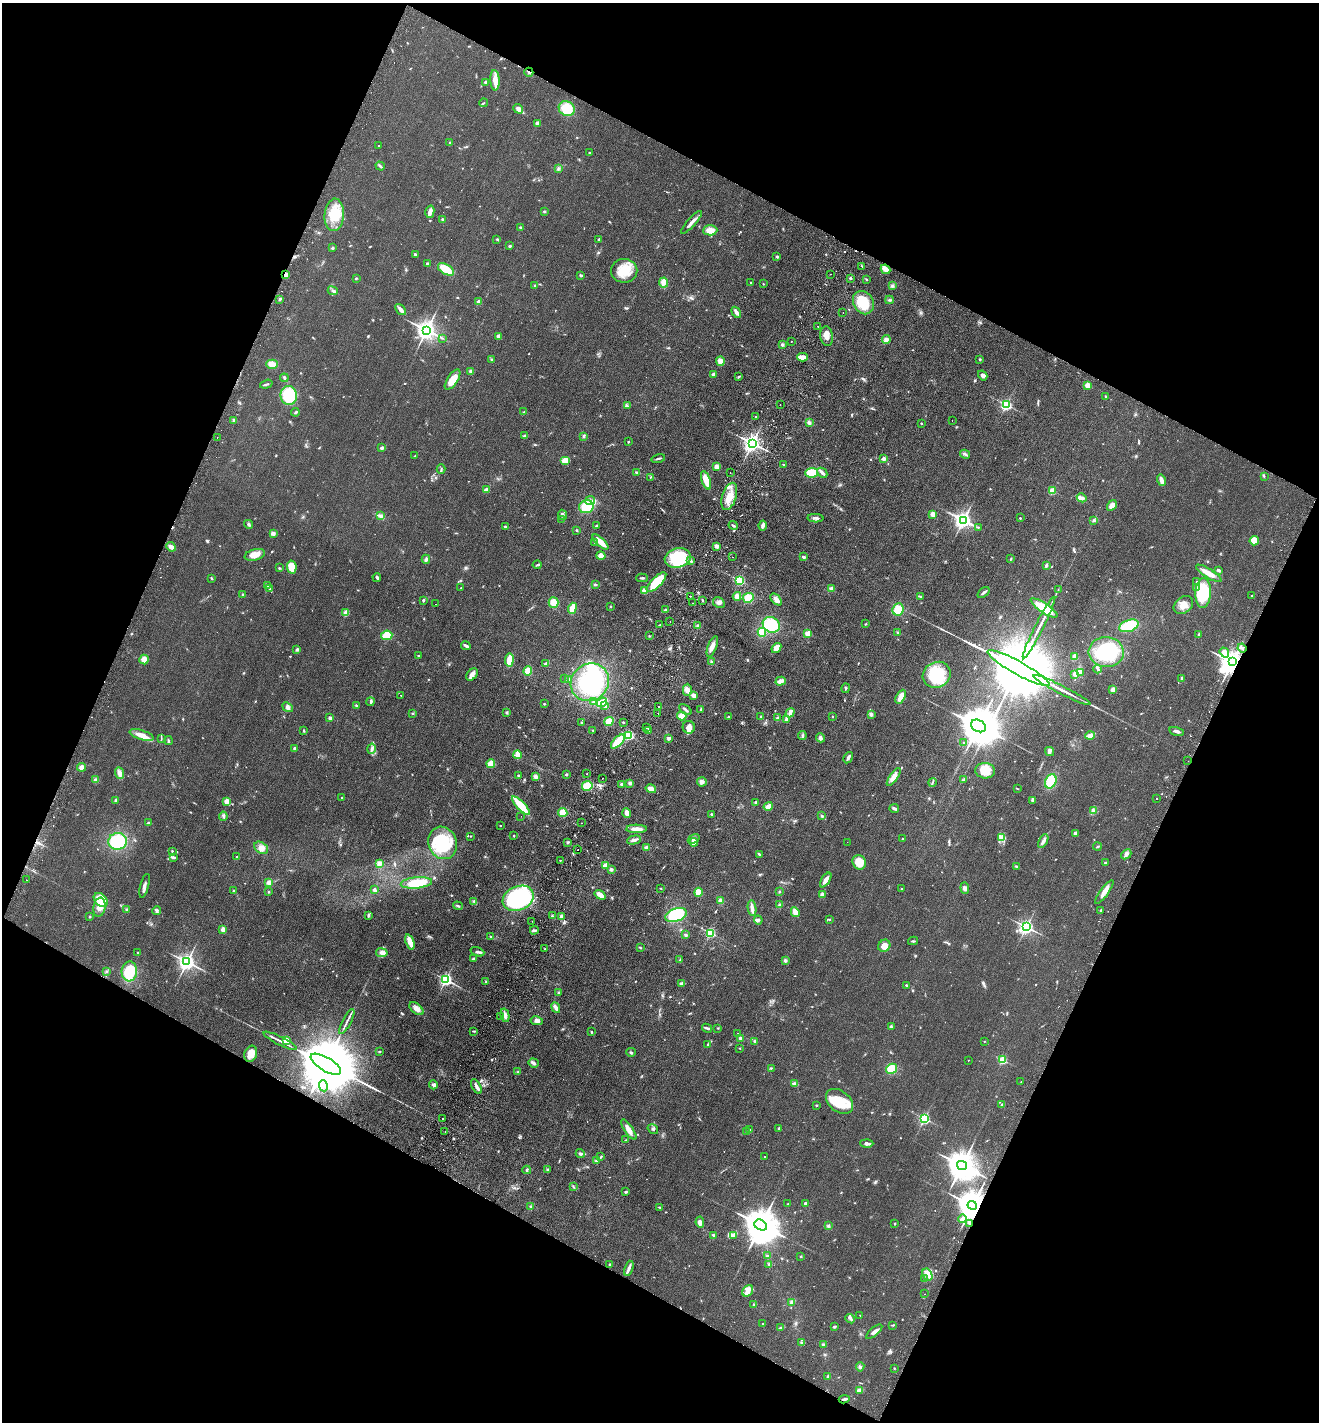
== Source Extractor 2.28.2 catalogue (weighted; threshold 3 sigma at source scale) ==
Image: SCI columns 336-5600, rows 30-5708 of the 5799 x 5737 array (HDU 1 of 3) = the unmasked area's bounding box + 8 px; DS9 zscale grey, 4 x 4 block average (1 PNG px = mean of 4 x 4 image px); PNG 1321 x 1424 px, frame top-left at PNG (2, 3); each listed source drawn as its Kron ellipse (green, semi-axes under 4 px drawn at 4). Shown black and unused: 45% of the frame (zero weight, under 2 of 3 exposures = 3% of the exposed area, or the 3 px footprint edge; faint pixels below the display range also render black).
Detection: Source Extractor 2.28.2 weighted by HDU 2 'WHT'. Background 0.0534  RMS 0.0087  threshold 0.039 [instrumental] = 3 sigma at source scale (4.5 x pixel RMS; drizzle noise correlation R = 1.50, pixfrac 1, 0.05/0.05 arcsec/px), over >= 5 px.
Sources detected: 878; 3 too faint to see at this stretch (4 x 4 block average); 13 inside a brighter object's white glare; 27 cosmic-ray / hot-pixel residue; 4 long thin detections or spike segments (spike, bleed or trail) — neither listed nor drawn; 11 coinciding with a brighter row at this scale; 23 inside a brighter listed object's ellipse — not listed separately; of the other 797, all 500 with FLUX_AUTO >= 3.33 (the completeness limit of this list) listed and drawn (297 fainter detections not listed), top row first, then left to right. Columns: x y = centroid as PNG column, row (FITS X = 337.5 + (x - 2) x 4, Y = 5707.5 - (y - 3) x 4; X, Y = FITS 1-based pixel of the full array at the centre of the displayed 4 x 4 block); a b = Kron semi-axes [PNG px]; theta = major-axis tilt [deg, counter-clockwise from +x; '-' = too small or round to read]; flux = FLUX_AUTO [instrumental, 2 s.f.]
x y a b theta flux
529 72 4 2 - 7
495 80 10 4 -86 46
485 82 3 3 - 7.5
484 103 4 2 - 5.2
518 109 5 4 - 24
567 109 8 7 - 110
538 123 2 2 - 29
449 143 2 2 - 5.6
379 145 2 2 - 6
589 152 2 2 - 5.3
380 166 5 2 - 8.3
558 168 3 2 - 4.8
544 211 3 2 - 5.1
430 212 6 3 75 32
334 215 16 10 85 130
442 219 2 2 - 16
691 222 15 3 48 26
521 228 3 2 - 8.4
710 230 7 5 2 49
497 239 3 2 - 5.9
599 239 3 2 - 10
510 246 3 2 - 7.5
332 248 3 2 - 7.4
415 255 3 2 - 7.2
777 257 2 2 - 10
427 264 2 2 - 15
862 266 3 2 - 3.5
446 269 9 5 -30 91
886 269 5 3 - 46
624 271 13 12 - 110
831 274 2 2 - 4
286 275 4 3 - 25
581 276 3 3 - 6.6
356 278 2 2 - 5.3
850 278 2 2 - 5.4
866 279 3 2 - 4.7
663 282 5 4 - 20
751 282 2 2 - 4.5
763 284 2 2 - 3.7
535 285 2 2 - 7.7
892 286 3 3 - 7.7
333 291 5 3 - 11
280 299 3 2 - 9
890 300 4 2 - 7.5
479 302 2 2 - 53
863 303 12 10 -58 150
401 310 6 2 -49 33
736 312 6 3 -56 22
843 313 2 2 - 13
818 326 2 2 - 6
427 330 4 3 - 2900
498 336 2 2 - 43
827 336 10 6 -81 42
442 338 3 2 - 3.9
886 340 4 4 - 18
791 341 2 2 - 6.5
782 345 3 3 - 9
802 357 5 2 - 60
492 359 3 2 - 6
980 359 3 2 - 5.3
720 361 5 4 - 33
272 364 6 4 1 47
471 371 3 3 - 12
713 374 3 2 - 17
739 376 4 2 - 5.9
983 376 5 4 - 15
284 378 4 2 - 10
453 380 12 5 56 76
266 384 6 2 17 8.1
1087 385 2 2 - 97
289 395 9 8 - 220
1105 396 2 2 - 3.4
780 405 2 2 - 7
1006 405 3 2 - 540
627 406 3 2 - 3.5
295 412 4 2 - 6.1
524 412 4 2 - 5.3
756 417 2 2 - 4.5
234 420 2 2 - 27
952 421 2 2 - 4.7
809 423 3 3 - 12
921 423 3 2 - 3.4
525 436 3 2 - 15
583 436 3 2 - 5
217 437 2 2 - 3.6
628 442 2 2 - 3.7
752 443 3 3 - 2500
382 448 2 2 - 37
965 454 5 3 - 13
415 456 3 2 - 4.4
658 458 7 2 14 8.4
884 459 2 2 - 56
565 460 5 4 - 48
784 465 3 2 - 5.1
716 466 3 3 - 29
441 469 5 2 - 7.7
637 472 4 2 - 8.9
730 472 2 2 - 5.7
812 473 6 5 - 110
822 473 6 2 -47 23
1264 476 2 2 - 3.5
650 477 2 2 - 3.4
706 480 9 4 -71 83
1161 480 6 3 -75 28
486 490 2 2 - 35
1052 491 2 2 - 150
729 496 14 7 72 89
1082 498 5 2 - 11
590 501 5 4 - 23
1112 505 6 3 56 30
586 507 7 6 - 130
933 514 4 3 - 26
562 515 5 3 - 12
380 516 3 2 - 6.8
815 518 8 3 -2 16
1020 518 2 2 - 9
561 519 2 2 - 12
1094 520 4 2 - 7.8
963 521 3 3 - 1300
248 524 5 2 - 7.3
733 525 4 2 - 7.5
763 525 5 2 - 21
596 526 4 2 - 6.4
505 527 3 2 - 6.3
978 527 2 2 - 4.7
576 530 2 2 - 4.4
273 533 4 3 - 14
1254 541 5 4 - 60
595 542 4 2 - 4.8
600 542 10 3 -44 67
717 546 4 3 - 18
171 547 5 3 - 23
255 555 10 5 13 47
601 556 4 4 - 28
733 557 2 2 - 4.1
803 557 2 2 - 16
678 558 13 9 14 230
426 559 4 3 - 13
1011 559 3 2 - 4.7
690 561 3 3 - 8.2
537 565 4 2 - 6
1046 565 4 3 - 10
292 567 6 4 -79 70
279 568 3 2 - 5.4
1218 570 3 2 - 14
1209 573 15 4 -32 46
211 578 3 2 - 4.9
377 578 4 2 - 12
642 578 5 2 - 10
739 580 2 2 - 540
656 582 13 5 45 150
1197 582 2 2 - 5.4
595 584 3 2 - 7.4
268 585 4 3 - 9.7
1196 587 2 2 - 6
269 588 2 2 - 4.6
461 588 2 2 - 3.7
831 589 4 3 - 24
1058 590 2 2 - 3.7
644 591 4 3 - 34
983 593 7 2 39 13
1203 593 15 7 87 220
243 594 3 2 - 4.3
690 596 2 2 - 5.8
737 596 4 3 - 26
1252 596 2 2 - 4.2
920 597 3 2 - 5.1
748 598 5 5 - 66
776 599 7 4 -48 24
423 600 2 2 - 9.1
702 600 3 2 - 6.7
553 602 5 5 - 60
692 603 2 2 - 6.3
719 603 6 5 - 17
435 604 2 2 - 8.1
1183 605 10 8 40 47
610 606 2 2 - 3.7
572 608 6 3 69 79
1044 608 16 4 -33 160
898 609 6 5 - 82
665 610 2 2 - 7.3
346 613 4 3 - 28
670 621 2 2 - 13
865 624 3 2 - 3.9
660 625 2 2 - 8.7
697 625 3 2 - 5.8
771 625 9 7 -30 220
1129 626 10 5 19 160
1039 627 34 2 63 50
762 632 4 4 - 100
808 633 2 2 - 150
898 633 3 2 - 5.1
387 635 5 5 - 67
1198 635 4 2 - 5.8
649 636 2 2 - 5
466 646 5 2 - 16
712 646 11 3 69 32
776 648 5 3 - 43
1242 648 4 2 - 12
297 650 4 2 - 6.8
1106 652 17 15 -4 350
1224 652 5 4 - 21
418 656 2 2 - 8.3
1075 656 3 3 - 33
144 659 5 4 - 49
509 660 6 3 82 100
712 661 2 2 - 4.1
1232 662 4 3 - 6600
546 664 3 2 - 16
1018 668 35 6 -29 160000
1098 669 4 2 - 7.9
528 671 5 4 - 60
1080 672 3 3 - 9
472 674 7 4 51 24
1075 674 3 3 - 13
937 675 14 12 29 240
564 678 2 2 - 3.9
1181 678 3 2 - 5.6
569 679 2 2 - 8.2
781 681 5 3 - 39
590 682 20 18 42 440
846 688 5 2 - 6.4
687 690 6 4 89 29
1062 690 32 2 -27 54
1113 690 2 2 - 51
401 695 2 2 - 13
694 696 3 3 - 28
901 697 7 3 62 43
594 701 4 3 - 9.2
371 702 4 2 - 13
602 702 5 3 - 83
544 704 2 2 - 4.5
357 706 3 2 - 7.1
605 706 4 3 - 8.2
288 707 6 4 -38 17
659 707 2 2 - 7.3
685 709 7 2 -37 12
700 710 3 2 - 4.2
506 712 3 3 - 6.8
413 713 2 2 - 3.6
658 713 2 2 - 8.5
790 713 5 3 - 15
871 714 3 3 - 14
682 716 4 4 - 41
729 717 4 2 - 7.2
761 717 2 2 - 5.8
832 717 2 2 - 3.4
330 718 2 2 - 45
778 718 3 3 - 6.8
786 720 2 2 - 14
609 721 5 4 - 63
581 722 2 2 - 6.5
623 722 2 2 - 3.9
978 726 8 6 -28 24000
689 727 6 6 - 34
647 728 2 2 - 38
592 730 2 2 - 3.8
304 731 2 2 - 8.5
649 731 3 3 - 8.6
1177 731 7 2 -14 15
142 735 12 4 -17 53
629 735 2 2 - 580
802 736 4 2 - 6.9
1090 736 5 3 - 32
669 738 2 2 - 50
820 738 5 3 - 16
161 739 3 2 - 3.6
169 741 4 2 - 6.7
618 741 9 3 46 180
964 743 2 2 - 3.7
295 748 2 2 - 43
371 749 5 2 - 8.8
1049 751 5 4 - 13
517 755 4 3 - 52
848 758 6 2 59 16
1188 761 2 2 - 11
491 763 4 4 - 54
82 767 4 3 - 24
985 771 10 7 -5 60
119 773 6 3 -68 25
566 774 3 2 - 5.7
587 774 2 2 - 3.5
518 776 3 2 - 7.3
535 776 3 3 - 18
894 777 10 4 56 37
602 778 2 2 - 12
964 779 3 2 - 6.4
96 780 3 3 - 14
1051 781 7 5 66 140
702 782 5 4 - 20
932 782 4 2 - 6.5
630 783 4 3 - 11
622 784 3 3 - 11
587 786 5 5 - 93
651 789 5 3 - 38
1017 789 4 2 - 3.4
342 798 2 2 - 6.1
1156 799 2 2 - 13
116 800 4 2 - 6.1
1032 800 3 2 - 18
226 801 2 2 - 130
756 802 3 2 - 11
521 806 12 4 -47 150
768 806 4 3 - 43
894 809 5 3 - 11
1094 811 3 3 - 9.7
563 812 5 4 - 59
627 813 5 3 - 29
712 814 4 3 - 6.5
223 816 4 2 - 8.3
521 816 2 2 - 3.6
822 816 3 2 - 7.8
148 823 3 2 - 5.3
581 823 2 2 - 4.3
500 826 2 2 - 8.2
637 829 10 3 -1 46
1075 833 2 2 - 46
470 836 2 2 - 6.9
513 836 2 2 - 16
903 838 2 2 - 4.6
1002 838 3 2 - 6.1
694 839 6 3 33 18
634 840 7 3 14 17
118 841 9 8 - 240
1043 841 7 3 61 18
568 842 3 2 - 5.4
694 842 4 3 - 17
847 842 2 2 - 4
443 843 16 14 -70 280
646 847 4 3 - 12
1097 847 4 2 - 4.9
261 848 7 5 -34 31
578 850 2 2 - 6.5
172 851 2 2 - 6.2
759 854 3 2 - 9.1
1126 854 6 4 42 16
173 857 4 3 - 9.6
237 857 2 2 - 6.3
560 860 2 2 - 6.8
859 862 7 6 - 87
379 863 4 3 - 26
1105 863 3 3 - 7.6
605 866 2 2 - 150
1017 867 4 2 - 7.1
611 869 3 2 - 11
26 880 2 2 - 22
826 880 8 3 58 36
269 882 3 3 - 23
416 883 16 5 5 140
145 886 12 3 75 20
660 888 3 2 - 3.4
965 888 6 4 -86 16
902 889 2 2 - 11
374 890 2 2 - 32
233 891 2 2 - 14
779 891 3 2 - 3.8
268 892 2 2 - 3.6
698 892 4 3 - 50
1104 892 14 3 53 40
600 895 6 3 -36 47
822 895 3 3 - 15
518 898 16 12 23 570
101 900 8 6 -46 78
721 901 3 3 - 23
474 902 4 2 - 5.5
780 905 3 3 - 8.1
458 906 5 2 - 7.9
99 907 9 6 80 56
752 908 8 3 -82 26
127 910 3 3 - 9.4
1101 910 2 2 - 5.4
157 911 4 2 - 8.6
795 912 5 3 - 51
368 915 4 2 - 8.7
676 915 11 6 20 220
552 916 3 2 - 4.1
561 916 3 3 - 12
89 917 3 2 - 3.9
830 919 2 2 - 4.2
758 920 4 3 - 10
532 921 2 2 - 19
1026 927 2 2 - 1600
223 929 3 3 - 22
534 930 4 2 - 10
710 933 2 2 - 670
686 935 2 2 - 32
491 936 3 2 - 4.8
913 941 5 2 - 6.6
410 942 8 3 -70 63
884 946 6 5 - 49
640 948 3 2 - 5.2
545 949 2 2 - 3.7
138 952 2 2 - 4.6
477 952 7 2 -20 10
382 953 6 4 -9 20
474 959 4 3 - 7.8
680 960 3 2 - 3.7
785 961 3 3 - 10
187 962 3 3 - 2300
106 971 2 2 - 3.3
129 971 10 8 85 130
446 980 2 2 - 1300
486 982 3 2 - 5.4
682 983 4 3 - 14
906 985 3 2 - 3.9
559 993 3 3 - 6.8
556 1008 5 3 - 24
416 1009 8 4 -40 33
505 1015 7 3 -77 22
501 1017 2 2 - 9.2
347 1021 14 2 62 19
537 1021 6 4 -11 19
891 1027 4 2 - 5.2
707 1028 5 2 - 8.1
718 1028 2 2 - 3.8
474 1031 3 2 - 3.5
591 1032 3 2 - 5.8
738 1034 2 2 - 10
741 1038 4 3 - 9.1
286 1040 2 2 - 140
280 1041 19 2 -27 28
755 1041 3 2 - 7.1
984 1041 2 2 - 5.2
708 1045 3 2 - 9
740 1048 2 2 - 3.5
379 1051 3 2 - 3.7
631 1052 5 2 - 6.9
251 1054 8 6 68 69
968 1060 2 2 - 4.5
1003 1060 2 2 - 340
533 1063 5 3 - 14
326 1064 17 7 -30 97000
771 1068 3 2 - 3.6
892 1069 6 4 29 80
518 1072 3 2 - 5.1
1021 1082 2 2 - 4.3
795 1084 4 2 - 33
433 1085 4 4 - 11
323 1086 6 3 -80 13
476 1086 8 3 -60 23
839 1101 15 10 -39 160
1001 1104 2 2 - 3.5
816 1105 2 2 - 4.2
443 1119 2 2 - 15
924 1119 2 2 - 950
779 1128 2 2 - 4.3
653 1129 5 2 - 7.1
629 1130 12 4 -55 43
750 1130 4 2 - 7.1
445 1131 2 2 - 5.3
747 1132 2 2 - 3.9
626 1140 2 2 - 3.4
867 1143 6 2 -2 20
580 1154 4 3 - 11
601 1157 4 2 - 5.6
764 1157 2 2 - 140
596 1161 3 2 - 4.1
962 1165 5 4 - 12000
527 1170 4 2 - 8.2
548 1170 4 2 - 5.4
573 1187 3 2 - 4.4
626 1192 3 2 - 6.2
805 1203 3 3 - 5.9
788 1204 2 2 - 3.7
972 1205 4 4 - 11000
531 1206 2 2 - 5.1
660 1207 3 2 - 5.7
962 1219 4 3 - 14
700 1222 5 3 - 23
970 1223 2 2 - 3.7
895 1224 2 2 - 5
761 1225 7 5 -31 19000
828 1226 3 3 - 7.3
713 1235 3 2 - 5.6
734 1235 4 2 - 8.6
768 1256 3 2 - 10
801 1256 2 2 - 4
610 1264 2 2 - 18
769 1264 2 2 - 3.9
629 1268 8 3 71 17
927 1275 6 5 - 31
925 1279 3 2 - 4.5
748 1291 6 5 - 25
925 1294 2 2 - 4.9
791 1302 3 3 - 9.1
754 1305 3 2 - 6
860 1315 2 2 - 3.5
850 1319 5 2 - 10
763 1324 2 2 - 10
893 1325 3 2 - 4.1
835 1326 4 2 - 6.8
780 1328 3 2 - 4
874 1332 10 3 40 20
801 1343 3 2 - 5
824 1345 3 2 - 14
860 1367 4 3 - 9
894 1368 2 2 - 3.3
828 1376 2 2 - 5.7
859 1390 3 2 - 26
844 1399 5 2 - 13
Overlapping masked pixels (flux is a lower limit): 6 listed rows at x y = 529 72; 286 275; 1242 648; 1232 662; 972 1205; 970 1223
Diffuse or blended objects may show on this block-average render without a row.